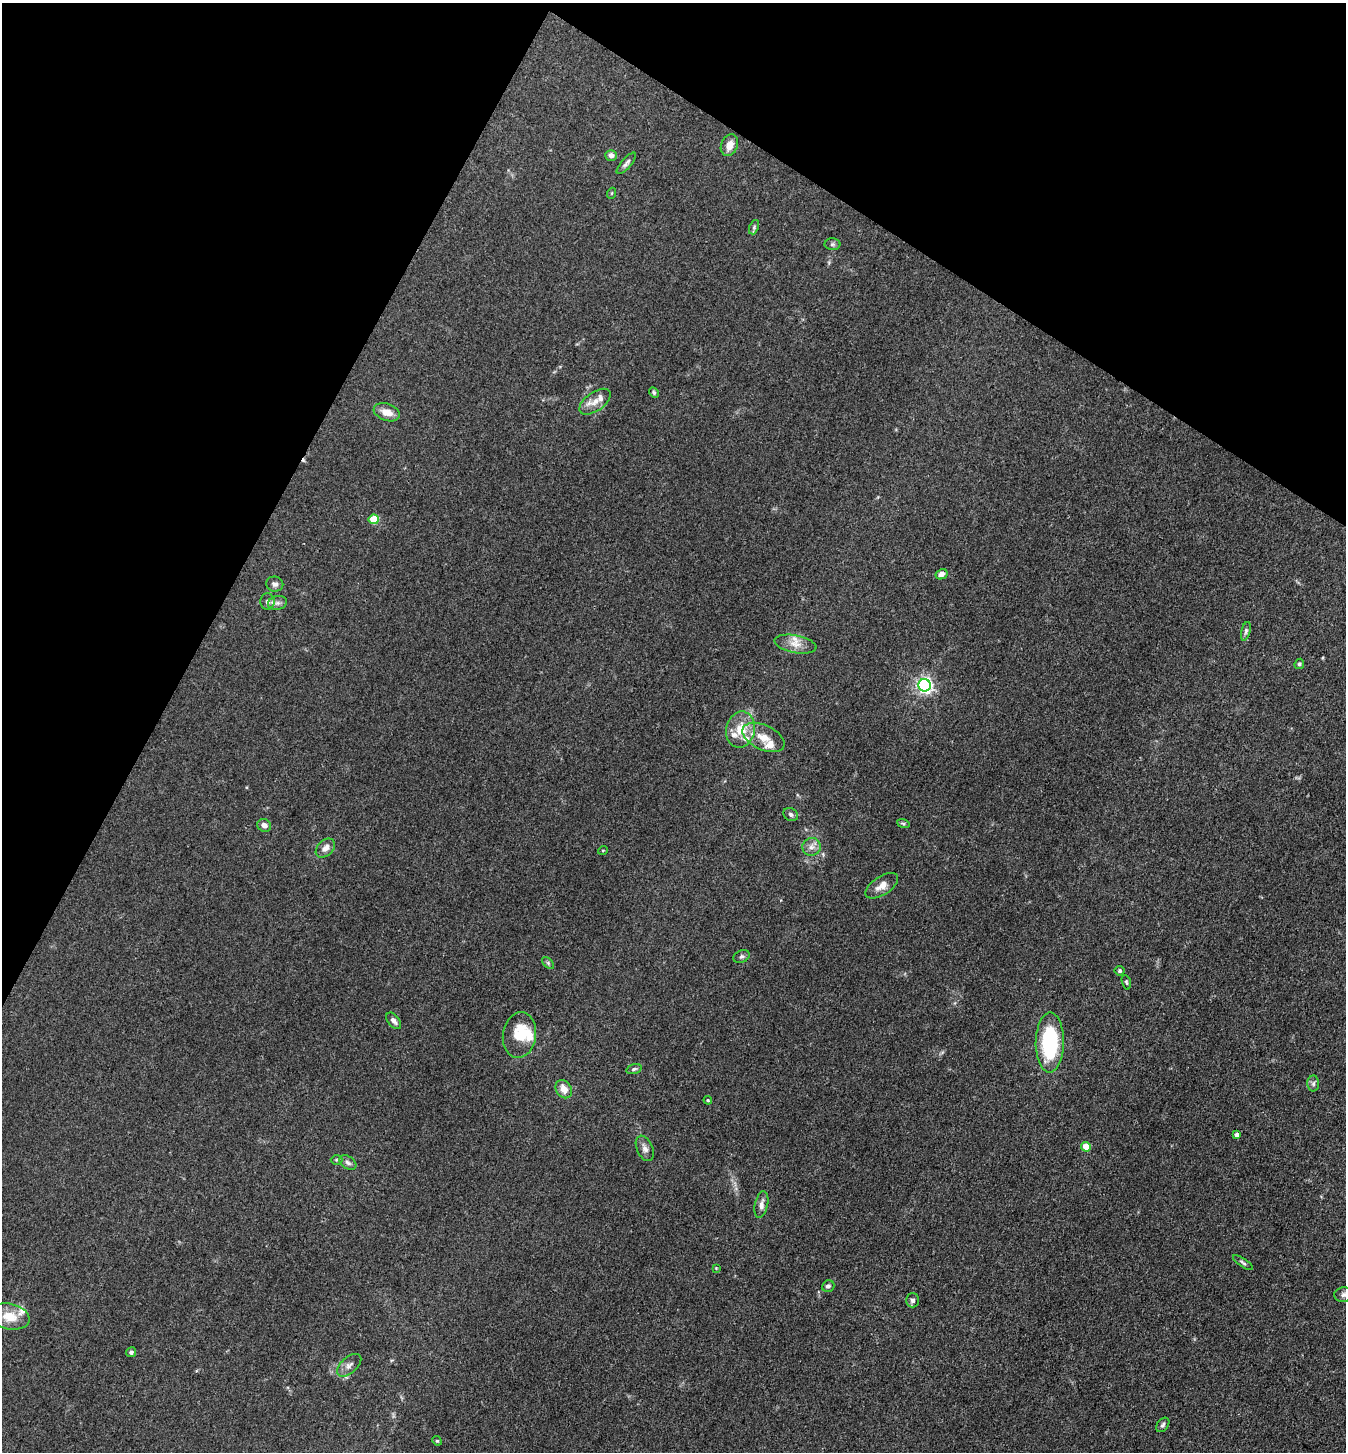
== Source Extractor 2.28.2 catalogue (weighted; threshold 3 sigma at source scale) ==
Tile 2 of 4 x 4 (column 2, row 1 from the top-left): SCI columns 1631-2974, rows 4352-5801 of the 5809 x 5802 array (HDU 1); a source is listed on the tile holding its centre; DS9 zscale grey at full resolution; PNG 1348 x 1454 px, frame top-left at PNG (2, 3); each listed source drawn as its Kron ellipse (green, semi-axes under 4 px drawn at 4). Shown black and unused: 25% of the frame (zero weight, under 3 of 4 exposures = <1% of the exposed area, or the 3 px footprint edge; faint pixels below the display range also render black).
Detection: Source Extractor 2.28.2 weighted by HDU 2 'WHT'; one run over the whole footprint, this tile lists its part. Background 0.0789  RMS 0.0063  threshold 0.0282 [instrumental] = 3 sigma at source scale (4.5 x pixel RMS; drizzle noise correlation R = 1.50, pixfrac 1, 0.05/0.05 arcsec/px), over >= 5 px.
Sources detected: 62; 1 cosmic-ray / hot-pixel residue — neither listed nor drawn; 7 inside a brighter listed object's ellipse — not listed separately; the other 54 listed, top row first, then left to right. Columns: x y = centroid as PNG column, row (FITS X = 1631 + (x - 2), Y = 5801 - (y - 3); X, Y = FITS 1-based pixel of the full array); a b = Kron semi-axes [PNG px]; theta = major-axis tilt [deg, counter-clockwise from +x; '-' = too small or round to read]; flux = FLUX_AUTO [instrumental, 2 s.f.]
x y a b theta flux
729 145 11 8 67 5.7
611 155 6 5 - 3.2
626 163 13 5 49 2.1
612 193 5 3 - 0.62
754 227 7 4 67 1.1
832 244 8 6 2 1.4
654 393 5 4 - 1.1
595 402 18 9 35 6.4
387 412 13 8 -19 6.5
374 519 5 5 - 20
941 574 6 5 - 3.6
275 584 9 7 -11 2.3
267 602 8 7 - 2.6
278 603 9 7 14 2.5
1246 631 10 4 76 1.4
795 644 21 9 -11 6.8
1299 664 5 4 - 1.1
924 685 6 6 - 210
741 730 18 14 78 13
763 738 22 12 -25 10
791 814 7 6 - 1.6
903 823 6 4 -19 0.98
264 825 7 6 - 2.9
811 847 9 9 - 3.4
325 848 11 8 44 4.2
603 850 5 3 - 0.49
882 886 18 9 33 6
742 956 8 6 22 1.6
548 963 7 4 -46 1.1
1120 971 5 5 - 1.1
1126 982 7 4 -75 0.93
394 1021 9 5 -51 2.2
519 1035 23 16 81 18
1050 1043 30 14 89 61
634 1069 8 4 16 1.2
1313 1083 8 6 88 1.6
564 1089 9 7 -58 6.6
708 1100 4 3 - 0.67
1237 1135 4 4 - 2.8
1086 1147 5 4 - 11
645 1148 13 8 -66 3.2
336 1160 6 5 - 0.79
348 1163 9 6 -34 1.9
761 1205 13 6 78 3.3
1243 1263 11 4 -34 1.4
716 1268 4 4 - 0.5
828 1286 6 5 - 1.5
1344 1295 9 7 8 2.3
913 1300 7 6 - 1.8
9 1317 20 13 -12 12
131 1352 5 5 - 1.5
349 1365 15 8 42 3.4
1163 1425 8 5 53 1.6
437 1441 5 4 - 0.73
Isophote crosses this tile's border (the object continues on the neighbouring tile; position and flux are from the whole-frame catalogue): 1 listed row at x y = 1344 1295